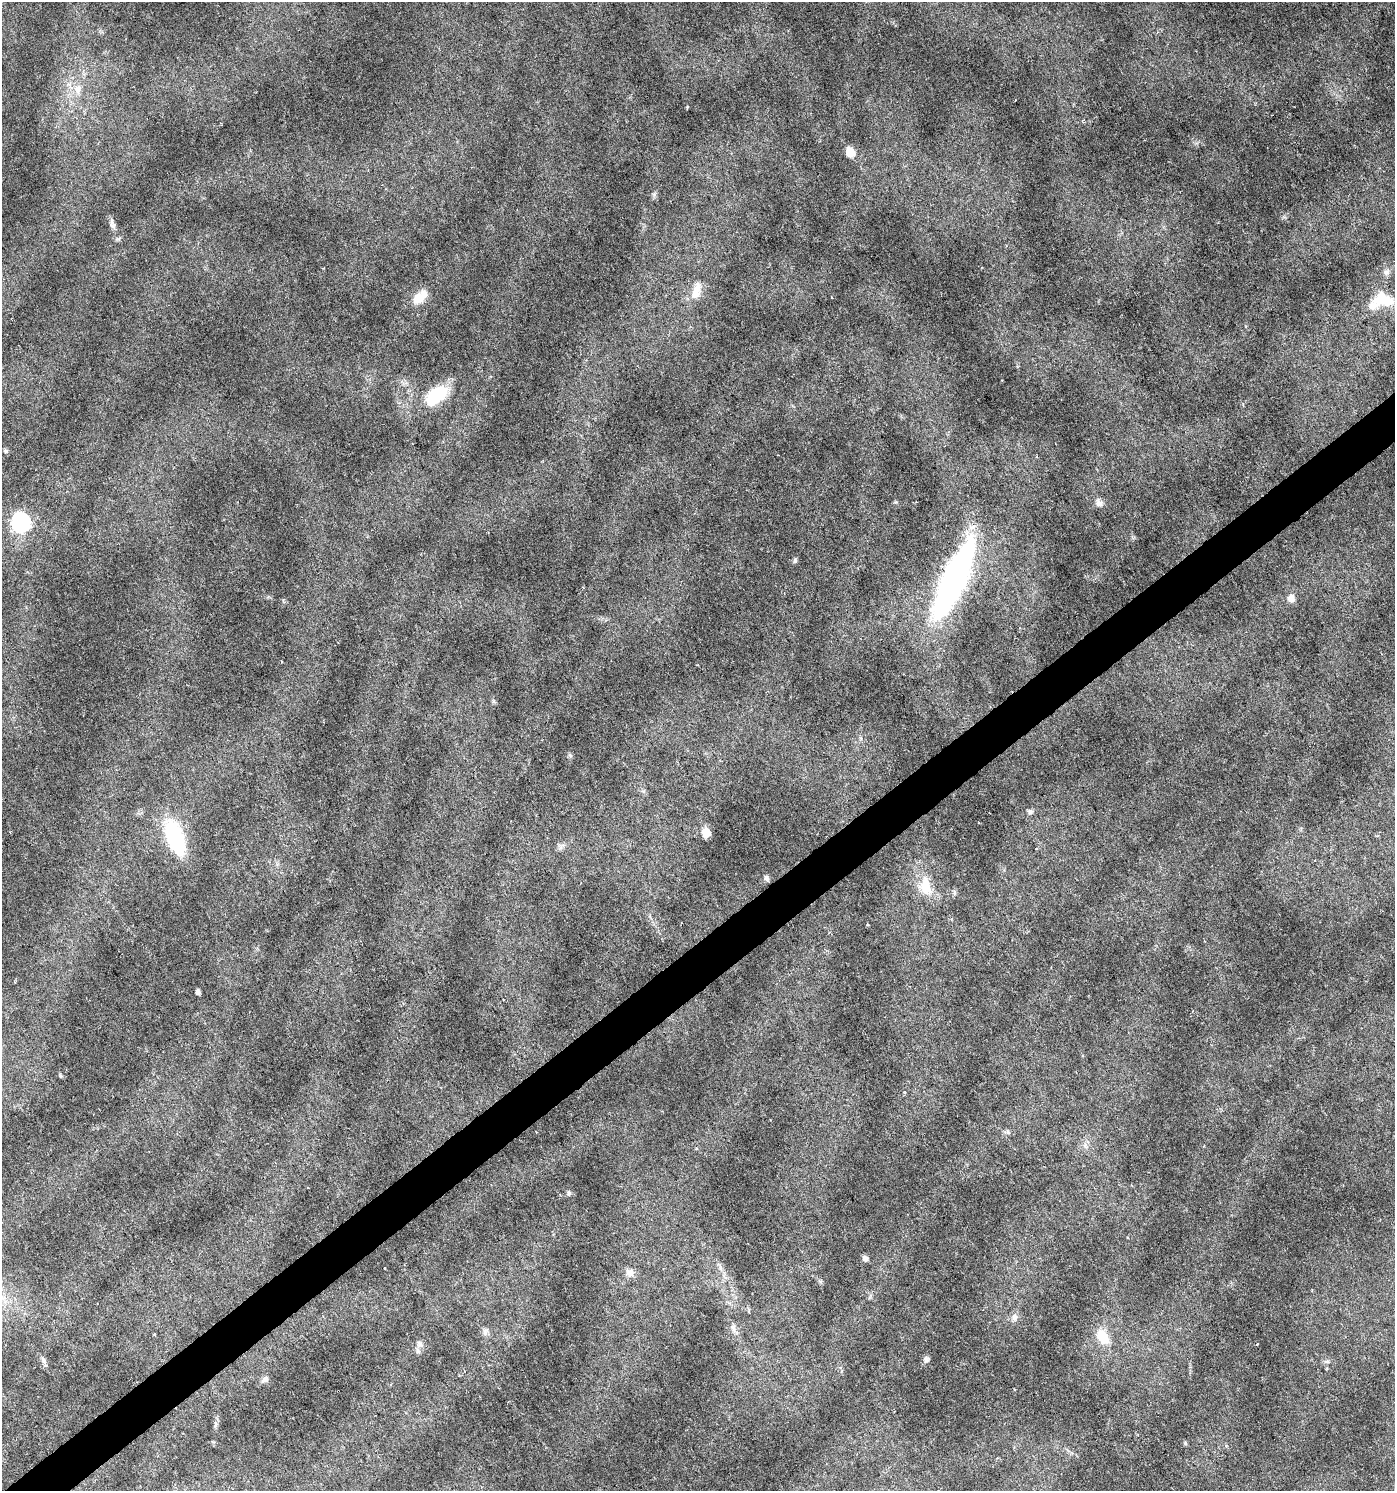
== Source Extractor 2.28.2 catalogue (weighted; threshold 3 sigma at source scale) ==
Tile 7 of 4 x 4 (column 3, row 2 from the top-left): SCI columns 2919-4311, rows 2982-4470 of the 5901 x 5965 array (HDU 1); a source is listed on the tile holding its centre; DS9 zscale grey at full resolution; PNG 1397 x 1493 px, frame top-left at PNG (2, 2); no overlay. Shown black and unused: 3% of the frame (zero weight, under 3 of 6 exposures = <1% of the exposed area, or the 3 px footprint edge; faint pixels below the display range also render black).
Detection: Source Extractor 2.28.2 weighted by HDU 2 'WHT'; one run over the whole footprint, this tile lists its part. Background 0.0228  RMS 0.0022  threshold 0.00888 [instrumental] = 3 sigma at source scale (4.09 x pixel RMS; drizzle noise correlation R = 1.36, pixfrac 0.8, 0.0396/0.0396 arcsec/px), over >= 5 px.
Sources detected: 42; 2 inside a brighter listed object's ellipse — not listed separately; the other 40 listed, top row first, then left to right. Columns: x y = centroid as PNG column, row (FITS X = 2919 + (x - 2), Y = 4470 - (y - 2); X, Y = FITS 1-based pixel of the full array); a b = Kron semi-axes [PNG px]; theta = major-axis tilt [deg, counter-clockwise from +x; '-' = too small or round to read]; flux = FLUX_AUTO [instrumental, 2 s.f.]
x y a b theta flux
78 89 13 10 72 2
687 107 4 3 - 0.24
850 152 10 8 -59 2.7
112 224 15 6 -73 0.98
1387 272 8 7 - 0.72
697 288 19 9 87 2.1
418 298 19 14 44 3
1383 299 27 17 -16 6.1
436 395 26 15 39 9.3
5 451 6 4 89 0.3
1099 503 11 9 -56 0.95
21 522 8 7 - 62
795 561 7 5 85 0.37
954 578 76 19 66 70
1291 598 9 8 - 1.3
1030 812 8 6 -78 0.49
706 832 6 5 - 5.7
175 837 36 15 -69 19
1036 848 3 2 - 0.29
767 878 8 5 -70 0.56
925 886 29 17 -81 5.2
954 893 8 4 -82 0.4
867 925 3 3 - 0.26
198 992 4 4 - 0.71
1008 1132 6 4 -71 0.33
1085 1145 7 6 - 0.64
569 1193 8 5 -80 0.41
865 1258 8 7 - 0.67
630 1273 12 9 -56 1.2
1015 1317 10 8 -90 0.92
733 1327 9 6 -54 0.71
485 1331 12 6 73 0.75
1102 1337 15 10 -58 4.9
420 1344 9 6 -30 0.64
926 1359 9 7 86 0.65
44 1360 11 6 -64 0.77
1327 1361 7 4 -19 0.35
265 1379 10 7 26 0.72
216 1424 7 4 -90 0.4
1185 1443 5 5 - 0.27
Unlisted compact peaks at least as high as the median listed source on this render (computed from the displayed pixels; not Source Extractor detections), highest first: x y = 570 755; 493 701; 654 194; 60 1075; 896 502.